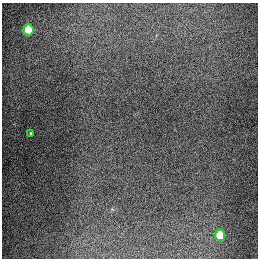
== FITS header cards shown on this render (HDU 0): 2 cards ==
NAXIS1  =                  256
NAXIS2  =                  256

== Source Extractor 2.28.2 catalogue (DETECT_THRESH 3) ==
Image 256 x 256 px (HDU 0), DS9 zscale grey, 1 PNG px = 1 image px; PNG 260 x 260 px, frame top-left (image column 1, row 256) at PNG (2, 3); each listed source drawn as its Kron ellipse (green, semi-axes under 4 px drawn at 4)
Background 1320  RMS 27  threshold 82.1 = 3 sigma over >= 5 px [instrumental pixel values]
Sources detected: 3; all 3 listed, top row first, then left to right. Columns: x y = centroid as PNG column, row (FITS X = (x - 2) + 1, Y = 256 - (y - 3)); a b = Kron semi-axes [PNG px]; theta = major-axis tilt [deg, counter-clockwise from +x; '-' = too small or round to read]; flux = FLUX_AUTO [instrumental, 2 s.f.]
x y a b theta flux
28 30 5 5 - 91000
31 133 3 3 - 2400
220 235 5 5 - 67000